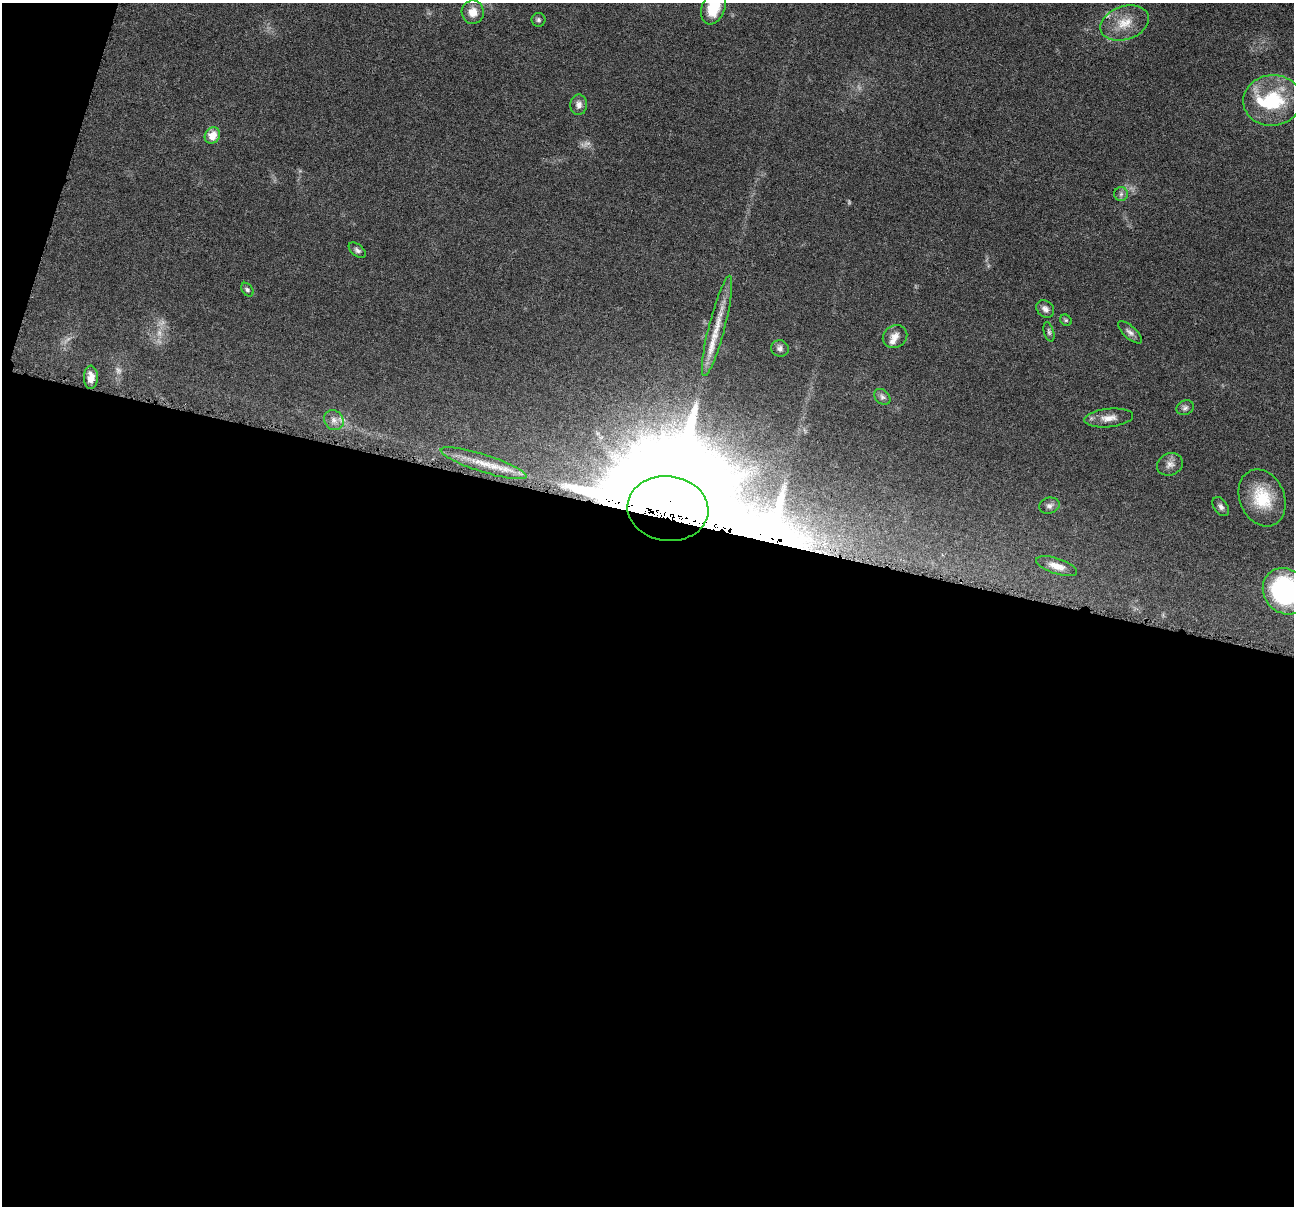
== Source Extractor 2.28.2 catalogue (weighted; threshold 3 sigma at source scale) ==
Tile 13 of 4 x 4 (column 1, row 4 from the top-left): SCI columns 8-1299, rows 257-1460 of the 5181 x 5200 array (HDU 1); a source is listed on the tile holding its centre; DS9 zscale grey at full resolution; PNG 1296 x 1208 px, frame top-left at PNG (2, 3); each listed source drawn as its Kron ellipse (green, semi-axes under 4 px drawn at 4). Shown black and unused: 59% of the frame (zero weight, under 4 of 8 exposures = <1% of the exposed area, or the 3 px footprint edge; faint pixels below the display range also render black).
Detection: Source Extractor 2.28.2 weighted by HDU 2 'WHT'; one run over the whole footprint, this tile lists its part. Background 0.0363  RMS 0.0033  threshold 0.0133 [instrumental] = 3 sigma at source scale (4.09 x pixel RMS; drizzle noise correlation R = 1.36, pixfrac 0.8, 0.05/0.05 arcsec/px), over >= 5 px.
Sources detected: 36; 3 too faint to see at this stretch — neither listed nor drawn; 3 inside a brighter listed object's ellipse — not listed separately; the other 30 listed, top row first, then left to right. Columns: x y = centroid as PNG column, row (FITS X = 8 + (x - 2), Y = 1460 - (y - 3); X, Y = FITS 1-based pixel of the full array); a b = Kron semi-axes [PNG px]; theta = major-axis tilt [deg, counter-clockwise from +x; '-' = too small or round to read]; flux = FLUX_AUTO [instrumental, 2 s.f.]
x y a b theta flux
713 8 17 11 69 8
473 12 11 11 - 3.5
538 20 7 7 - 0.67
1125 23 25 16 19 6.6
1272 100 29 25 8 19
579 105 10 8 87 1.5
212 136 8 7 - 4
1121 194 7 7 - 0.85
357 250 10 5 -40 0.85
247 290 7 5 -51 0.64
1045 309 10 7 -44 1.4
1066 320 6 5 - 0.46
717 326 52 8 76 7
1049 332 10 5 -74 0.69
1130 332 15 6 -42 1.4
895 337 13 11 31 2.3
780 348 9 8 - 1.2
91 377 11 7 -89 2.3
882 397 9 6 -44 1
1185 408 9 7 27 0.86
1109 418 24 9 6 3.1
334 420 10 9 - 1.9
484 463 45 8 -18 6.5
1170 464 13 11 23 1.9
1262 498 29 22 -66 12
1049 506 10 8 17 1.1
1221 507 10 6 -55 1.1
668 509 41 32 -6 11000
1057 566 21 7 -18 3
1285 591 24 21 -51 45
Overlapping masked pixels (flux is a lower limit): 1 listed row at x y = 668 509
Isophote crosses this tile's border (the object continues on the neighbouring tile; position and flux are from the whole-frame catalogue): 2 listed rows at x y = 713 8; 1285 591